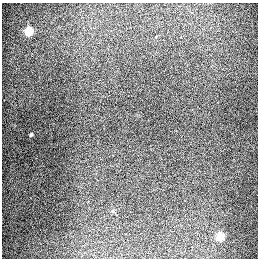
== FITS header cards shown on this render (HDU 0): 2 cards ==
NAXIS1  =                  256
NAXIS2  =                  256

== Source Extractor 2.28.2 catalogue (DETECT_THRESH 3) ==
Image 256 x 256 px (HDU 0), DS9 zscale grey, 1 PNG px = 1 image px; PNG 260 x 260 px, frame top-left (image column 1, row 256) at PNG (2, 3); no overlay
Background 1290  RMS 26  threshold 79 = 3 sigma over >= 5 px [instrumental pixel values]
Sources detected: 4; all 4 listed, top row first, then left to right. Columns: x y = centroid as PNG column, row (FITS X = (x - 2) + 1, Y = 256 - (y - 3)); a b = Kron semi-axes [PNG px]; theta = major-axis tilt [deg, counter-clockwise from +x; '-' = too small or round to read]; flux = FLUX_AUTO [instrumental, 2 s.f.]
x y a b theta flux
28 31 5 5 - 92000
31 135 4 3 - 2600
113 211 6 3 -72 2100
220 236 5 5 - 69000